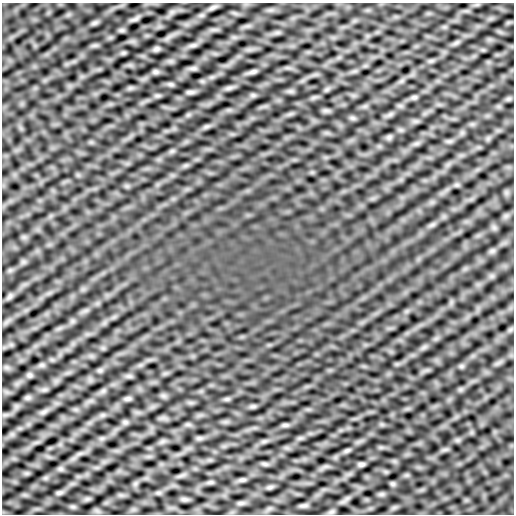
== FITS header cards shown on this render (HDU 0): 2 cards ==
NAXIS1  =                  512
NAXIS2  =                  512

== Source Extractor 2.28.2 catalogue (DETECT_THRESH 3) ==
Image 512 x 512 px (HDU 0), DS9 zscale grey, 1 PNG px = 1 image px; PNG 516 x 516 px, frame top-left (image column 1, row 512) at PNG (2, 3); no overlay
Background 0.00516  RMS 0.13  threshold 0.397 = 3 sigma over >= 5 px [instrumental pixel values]
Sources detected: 8; all 8 listed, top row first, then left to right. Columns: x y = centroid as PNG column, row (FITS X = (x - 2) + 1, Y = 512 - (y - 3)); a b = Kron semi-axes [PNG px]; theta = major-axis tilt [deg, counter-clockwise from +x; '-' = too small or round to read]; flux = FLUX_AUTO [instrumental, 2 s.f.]
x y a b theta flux
156 49 8 5 11 20
155 72 9 4 0 19
253 72 9 4 19 21
190 92 9 4 0 21
29 375 7 4 -90 15
128 399 9 4 8 18
361 464 8 5 0 17
59 493 7 4 1 17